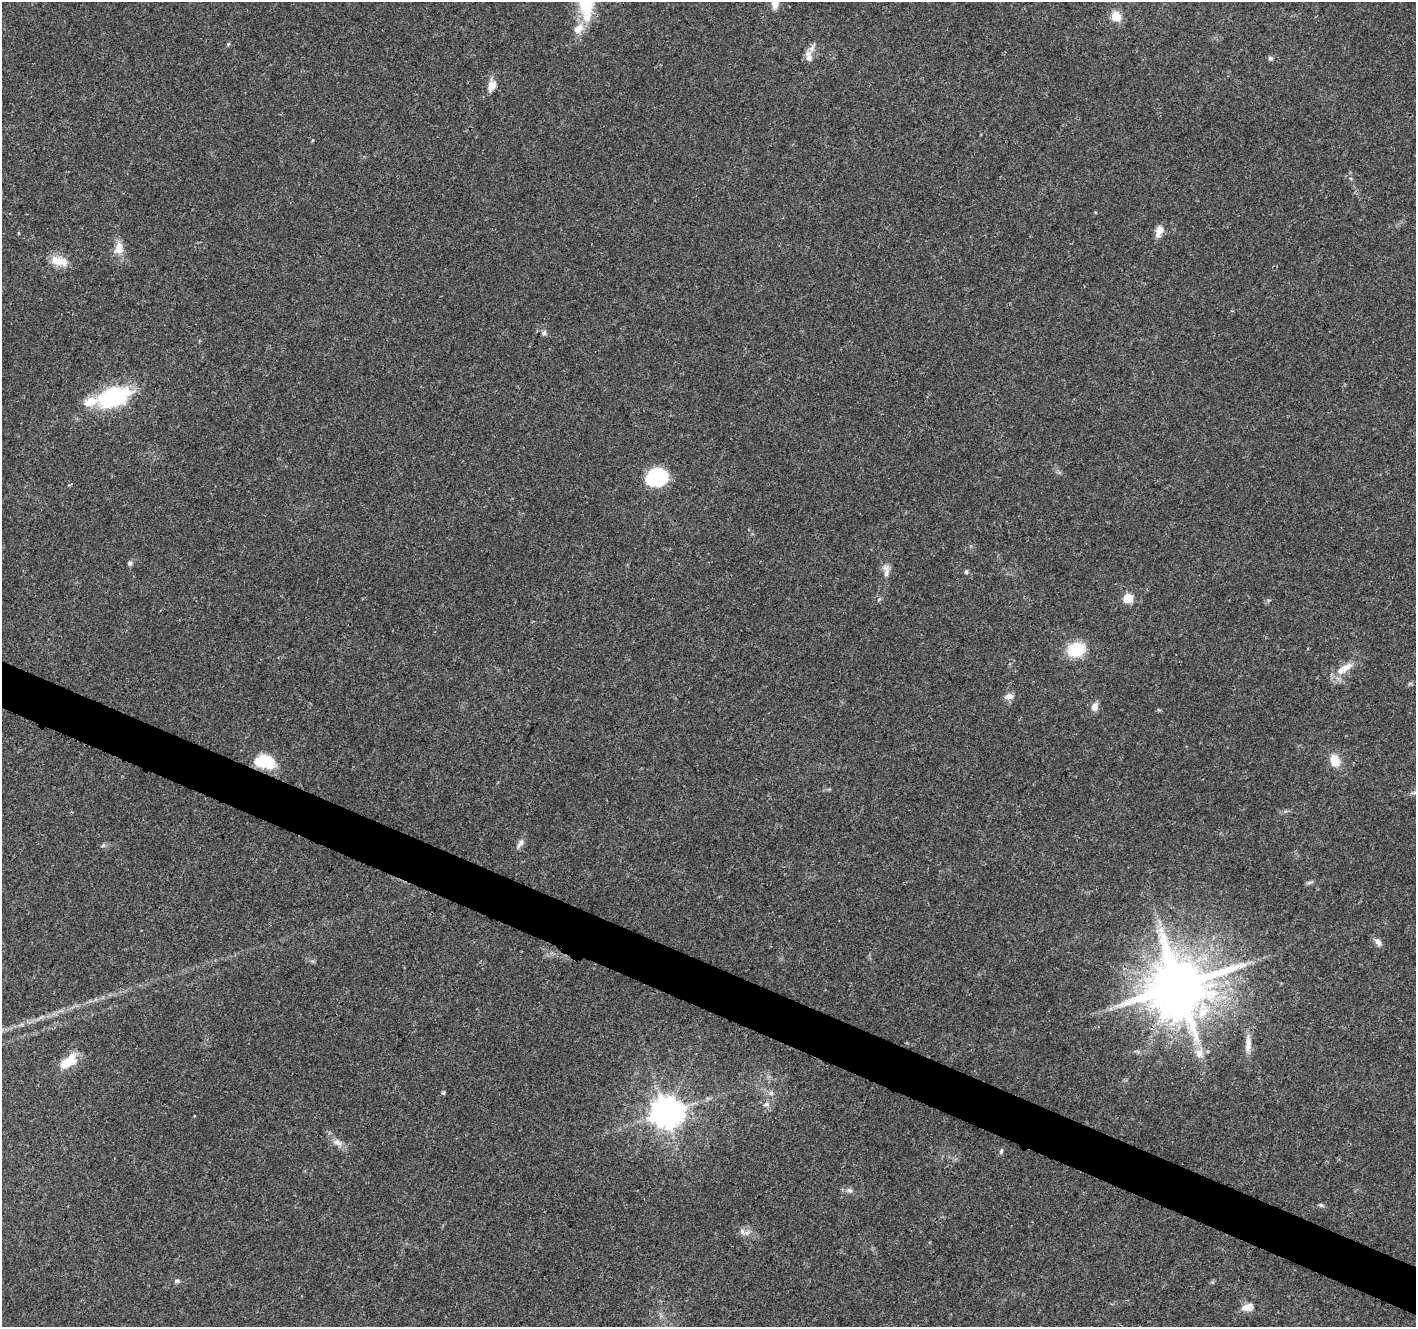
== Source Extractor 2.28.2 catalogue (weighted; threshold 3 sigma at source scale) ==
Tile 6 of 4 x 4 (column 2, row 2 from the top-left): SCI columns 1421-2834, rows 2861-4185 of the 5672 x 5786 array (HDU 1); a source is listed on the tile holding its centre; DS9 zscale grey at full resolution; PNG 1418 x 1329 px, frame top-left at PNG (2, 2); no overlay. Shown black and unused: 4% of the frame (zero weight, under 3 of 4 exposures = <1% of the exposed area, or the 3 px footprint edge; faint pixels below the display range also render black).
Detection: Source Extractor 2.28.2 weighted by HDU 2 'WHT'; one run over the whole footprint, this tile lists its part. Background 0.0474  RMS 0.0039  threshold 0.0174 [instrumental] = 3 sigma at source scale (4.5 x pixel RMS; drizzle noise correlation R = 1.50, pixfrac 1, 0.0396/0.0396 arcsec/px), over >= 5 px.
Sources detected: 48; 1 inside a brighter object's white glare — not listed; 3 inside a brighter listed object's ellipse — not listed separately; the other 44 listed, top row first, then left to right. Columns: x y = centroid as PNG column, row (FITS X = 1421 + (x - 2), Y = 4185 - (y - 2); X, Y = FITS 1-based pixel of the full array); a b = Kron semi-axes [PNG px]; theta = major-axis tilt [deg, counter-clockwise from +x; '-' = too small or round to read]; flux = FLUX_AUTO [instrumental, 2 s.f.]
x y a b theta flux
775 2 11 7 -89 5.3
1116 17 5 5 - 22
578 29 15 10 44 4.5
228 44 6 4 46 0.45
812 48 20 6 65 2.5
809 58 11 9 -79 2.5
1270 58 5 5 - 1.1
492 86 16 10 72 3.6
313 140 5 3 - 0.33
1159 230 11 10 - 2.6
119 248 20 12 80 4.5
59 261 23 11 -14 6.2
544 333 8 5 75 0.94
113 398 33 19 20 38
657 477 20 16 7 26
130 563 6 6 - 1
966 572 6 4 -88 0.72
886 573 13 8 75 2.4
1128 598 5 5 - 20
1076 649 17 13 13 15
1346 667 19 9 34 4.7
1009 696 11 8 16 2.2
1095 706 11 8 64 2.2
264 761 17 11 -9 19
1335 761 12 9 -70 6.7
520 843 14 7 55 1.9
103 845 6 5 - 0.68
1310 882 10 4 15 0.8
1378 942 11 7 -60 1.8
1178 986 18 15 23 3200
1248 1044 26 7 89 3.8
1199 1053 14 11 -82 3.8
67 1062 16 9 38 12
443 1093 5 4 - 0.55
771 1093 7 6 - 1.1
766 1104 9 5 11 1.2
666 1113 9 8 - 620
338 1143 15 8 -25 2.7
1001 1151 7 4 63 0.73
850 1190 8 7 - 1.2
1321 1205 7 5 -21 0.69
742 1232 10 6 -52 1.6
177 1281 8 5 9 0.88
1248 1307 15 9 18 3.6
Overlapping masked pixels (flux is a lower limit): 1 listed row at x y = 1178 986
Isophote crosses this tile's border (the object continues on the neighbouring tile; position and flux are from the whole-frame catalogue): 1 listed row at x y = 775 2